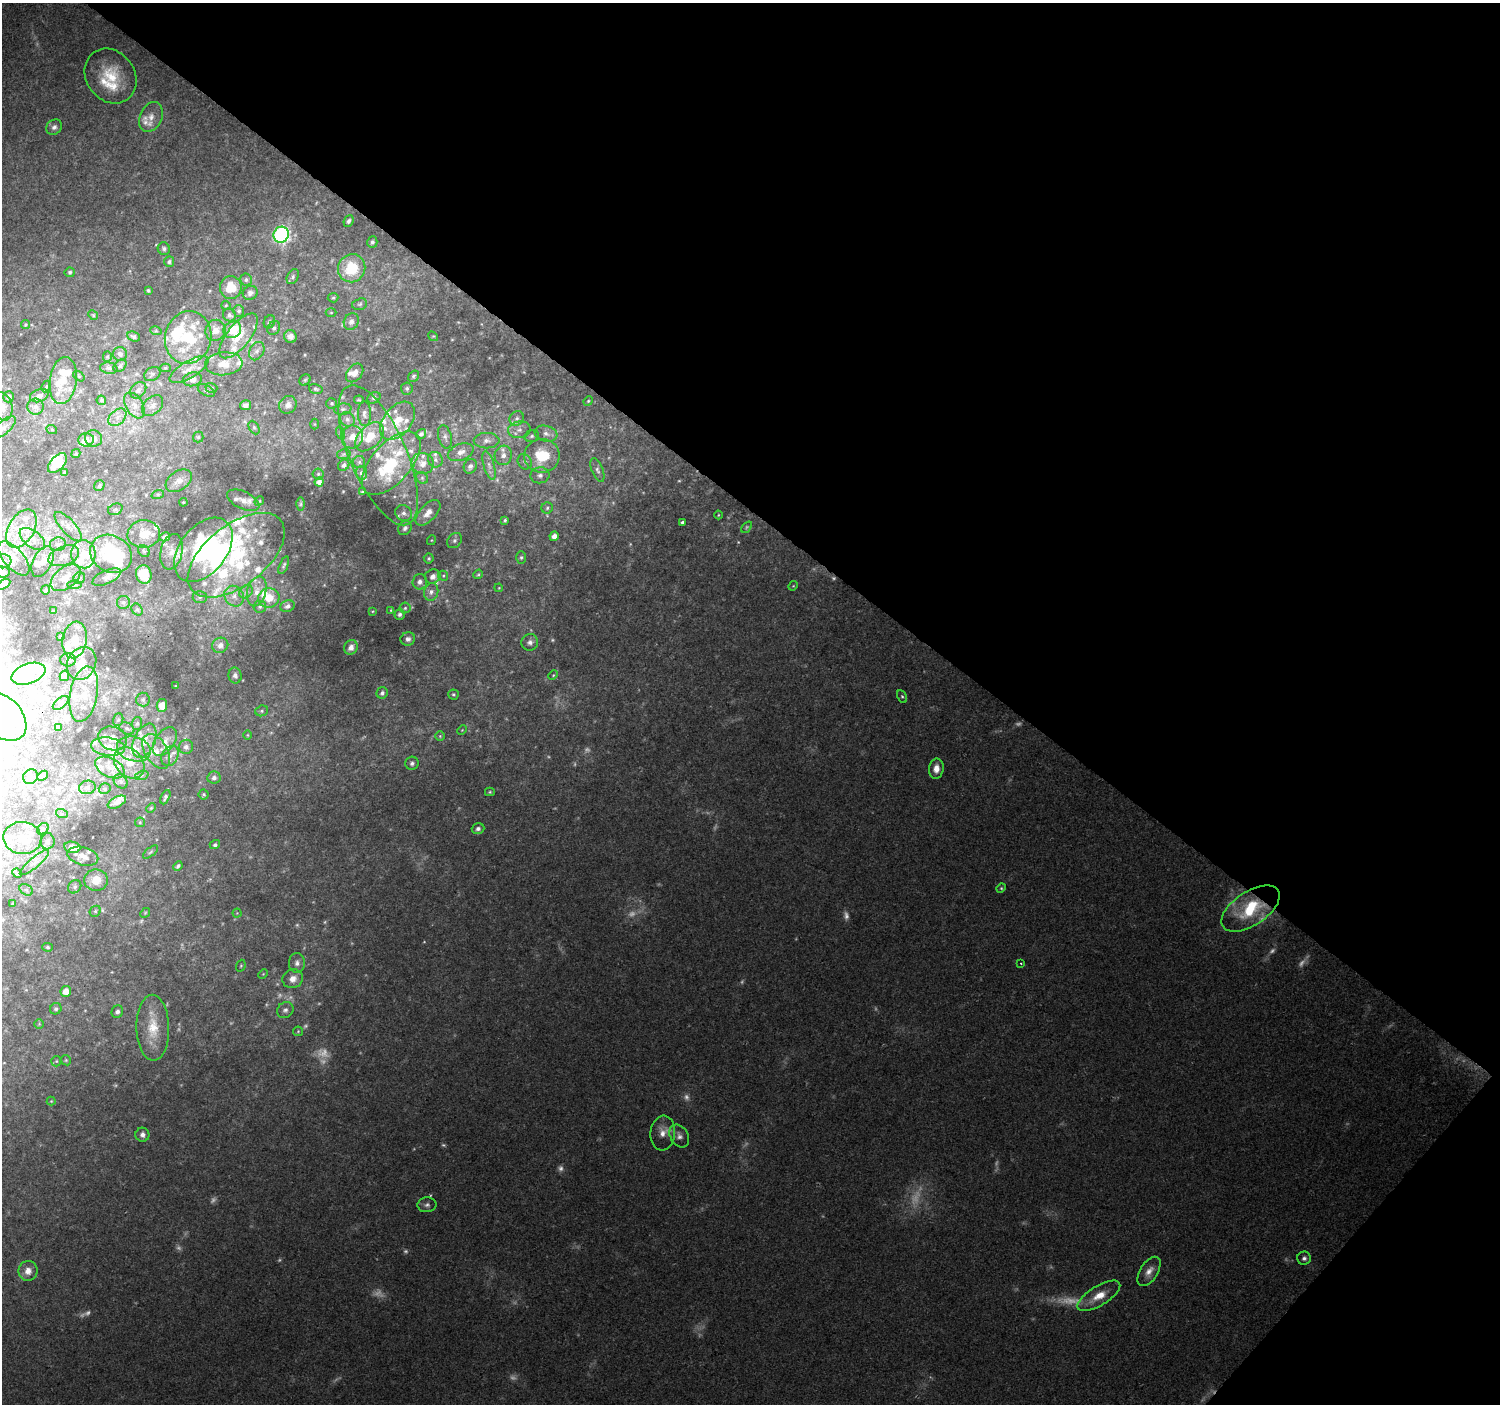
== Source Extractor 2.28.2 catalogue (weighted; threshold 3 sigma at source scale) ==
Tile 8 of 4 x 4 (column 4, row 2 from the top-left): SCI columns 4496-5993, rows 2980-4381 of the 5999 x 6023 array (HDU 1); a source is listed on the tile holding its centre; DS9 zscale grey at full resolution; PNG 1502 x 1406 px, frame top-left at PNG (2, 3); each listed source drawn as its Kron ellipse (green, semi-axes under 4 px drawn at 4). Shown black and unused: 39% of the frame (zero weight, under 2 of 3 exposures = <1% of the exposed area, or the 3 px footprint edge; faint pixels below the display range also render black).
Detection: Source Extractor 2.28.2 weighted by HDU 2 'WHT'; one run over the whole footprint, this tile lists its part. Background 0.0756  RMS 0.0077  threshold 0.0347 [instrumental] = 3 sigma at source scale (4.5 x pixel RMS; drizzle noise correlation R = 1.50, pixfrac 1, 0.0396/0.0396 arcsec/px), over >= 5 px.
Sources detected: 425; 48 too faint to see at this stretch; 18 inside a brighter object's white glare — neither listed nor drawn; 80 inside a brighter listed object's ellipse — not listed separately; the other 279 listed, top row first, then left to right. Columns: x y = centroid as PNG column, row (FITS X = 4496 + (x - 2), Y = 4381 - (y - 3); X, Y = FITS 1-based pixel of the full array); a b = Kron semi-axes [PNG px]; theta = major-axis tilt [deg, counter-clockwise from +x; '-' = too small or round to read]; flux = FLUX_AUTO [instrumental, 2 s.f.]
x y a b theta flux
110 76 29 24 -54 33
151 117 15 11 65 8.6
54 127 8 7 - 3.2
349 221 6 4 66 2
281 235 8 7 - 180
372 242 6 5 - 2
164 249 6 6 - 2.1
169 262 5 5 - 1.8
352 268 14 13 - 29
70 272 5 5 - 1.4
293 277 8 5 62 1.7
246 280 6 6 - 1.9
231 287 11 11 - 17
148 291 4 3 - 1.1
250 293 7 7 - 3
333 298 5 4 - 1
360 304 8 5 17 1.7
226 305 4 4 - 0.84
239 311 6 5 - 1.8
331 313 5 3 - 0.72
93 315 5 4 - 1
229 315 6 6 - 2.5
351 321 8 7 - 3.7
269 322 7 5 64 1.8
26 325 5 4 - 1
274 328 7 6 - 2.1
215 330 10 10 - 9.7
232 330 9 8 - 25
156 331 6 3 -17 0.91
134 336 6 4 -24 1.7
239 336 27 11 51 21
290 336 6 6 - 3.8
433 336 5 4 - 0.79
188 337 26 23 78 50
257 351 10 7 61 3.5
120 354 7 7 - 2.7
107 357 5 4 - 0.98
224 364 18 11 4 15
120 366 7 5 43 1.8
109 368 9 5 -8 2.7
165 368 5 4 - 1.1
189 369 22 8 31 9.4
355 373 10 7 52 5.7
152 374 9 6 34 1.9
79 376 6 4 -37 1.1
413 376 6 5 - 1.4
192 379 9 7 11 6.3
305 380 6 5 - 1.1
63 381 24 13 82 16
46 387 6 4 62 1
211 388 6 4 -18 1.1
407 388 6 6 - 1.8
316 389 7 4 -17 1.5
138 390 9 7 46 3.3
206 390 9 5 -29 1.6
39 396 9 6 18 3.7
9 397 5 5 - 2.7
374 398 7 5 30 2
101 400 5 4 - 1.5
359 400 5 3 - 0.92
588 401 5 4 - 0.99
332 403 5 5 - 1.2
134 405 14 8 -59 6.8
245 405 5 5 - 3.2
288 405 9 8 - 5
152 406 12 8 43 4.5
2 407 14 10 -76 7.6
36 407 8 8 - 3.5
343 409 8 5 9 1.8
364 414 12 6 -89 3.2
117 417 10 7 43 4.6
517 418 8 7 - 2.7
347 419 8 6 -46 2.7
397 421 22 14 51 18
314 424 5 3 - 0.73
4 427 15 6 43 4.3
254 427 7 5 -63 1.5
52 430 5 3 - 0.66
519 430 11 8 8 5.1
341 433 6 4 -71 1.4
421 434 5 4 - 2.2
546 434 11 7 -17 4.6
532 436 7 5 17 1.8
198 437 5 5 - 1.3
352 437 11 11 - 8.8
370 437 17 11 45 16
445 437 12 6 -75 2.8
94 438 8 8 - 3.9
86 440 8 6 5 4.7
487 441 13 7 0 4.8
461 452 13 8 21 5.6
76 454 5 4 - 1.1
344 454 7 5 12 1.4
378 455 75 28 -67 58
503 455 10 8 75 5.9
542 456 18 16 5 32
435 460 8 7 - 2.8
359 462 6 6 - 1.7
525 462 8 6 -60 2.8
57 463 12 7 48 21
391 463 38 19 49 40
423 464 11 10 - 6.7
344 465 6 5 - 2.4
489 465 15 5 -74 4.6
470 466 7 6 - 3.2
597 470 12 5 -69 2.8
64 473 4 4 - 1.6
362 473 7 5 -78 2.9
318 474 5 5 - 1.2
540 475 9 8 - 3.4
422 478 6 5 - 1.4
179 481 14 9 33 7.2
319 482 4 4 - 3.5
99 486 6 5 - 1.4
362 492 4 4 - 0.95
158 494 6 4 18 1.1
243 500 17 8 -26 6.5
259 501 5 4 - 0.94
183 502 4 4 - 0.81
301 504 6 4 89 1.1
547 508 6 5 - 1.5
115 509 7 5 23 1.7
404 513 9 7 -28 3.3
428 513 16 8 47 8.1
718 515 4 3 - 0.66
505 520 3 3 - 1.2
682 522 4 3 - 1.6
68 527 19 7 -48 6.6
747 527 6 4 51 1.1
405 528 7 6 - 2.7
21 529 21 13 59 18
144 534 16 14 5 13
554 536 5 4 - 4.7
165 537 5 4 - 1.7
32 539 15 8 -38 6.5
432 540 5 3 - 0.68
455 541 8 6 46 2.5
58 544 8 6 11 2.8
203 550 36 23 52 110
144 551 6 5 - 1.3
172 552 18 11 77 9.3
83 554 14 12 -86 14
111 554 22 18 -29 62
236 555 57 30 38 78
64 556 16 9 20 7.3
521 557 6 5 - 1.4
14 558 21 10 -49 7.6
429 558 5 5 - 1.2
3 561 8 7 - 3.2
42 562 16 9 64 8.1
284 565 9 4 67 1.5
2 572 7 5 -3 2.1
144 574 9 7 -75 17
478 574 5 4 - 0.98
433 576 8 7 - 4.4
443 576 5 4 - 1.1
106 577 15 6 24 3.8
66 578 17 10 38 8.5
79 578 6 5 - 1.8
420 582 8 7 - 3.9
4 584 7 3 31 1.8
75 585 7 3 0 0.94
793 586 5 4 - 0.81
499 588 4 3 - 0.66
46 590 5 3 - 1.1
257 591 15 9 74 8.1
246 592 7 5 44 2.4
431 592 9 7 75 3.5
234 596 11 9 -56 5.7
200 597 7 6 - 1.8
269 598 10 9 - 12
123 602 6 6 - 1.8
288 606 7 5 21 2.8
260 607 6 6 - 1.9
405 608 5 5 - 1.3
137 609 6 5 - 1.2
391 610 3 3 - 0.73
53 611 3 2 - 0.48
373 611 4 2 - 0.58
400 614 5 5 - 2.1
60 636 3 2 - 0.78
408 639 7 6 - 2.7
75 640 18 12 80 12
530 642 8 8 - 3.4
220 645 8 7 - 4.7
351 647 7 6 - 5.4
68 660 8 6 -1 2.6
82 663 17 14 63 15
28 674 18 10 19 9.1
235 675 8 6 -79 2.7
553 675 5 4 - 0.89
64 676 5 4 - 3.6
175 686 3 2 - 0.49
382 693 6 5 - 2.3
84 694 28 13 79 17
453 694 5 5 - 1.2
902 696 7 4 -62 1.3
143 700 7 7 - 2
61 703 9 5 40 1.9
162 706 7 5 80 7.1
262 711 6 5 - 1.5
3 717 27 19 -46 28
118 720 6 5 - 1.4
137 724 6 5 - 1.7
58 728 3 3 - 1.4
127 729 8 5 -26 2
462 730 5 4 - 0.81
248 735 5 3 - 0.69
440 736 5 5 - 1.1
113 738 15 11 -18 7.5
144 741 18 10 66 12
165 742 16 9 55 8.5
108 747 17 9 -7 10
186 747 7 7 - 3.2
134 749 17 12 -14 15
156 751 19 11 -58 12
170 756 10 8 59 4.5
129 763 17 13 -47 18
412 763 7 6 - 2.1
110 768 15 9 -26 9.1
936 769 10 7 82 6.9
142 775 7 4 19 1.6
42 776 6 4 44 2.7
30 777 8 7 - 2.3
214 778 6 6 - 2.7
121 781 8 6 -45 2
87 787 8 7 - 2.8
105 789 6 5 - 1.3
490 792 5 4 - 1.1
204 794 5 5 - 1.2
165 797 7 4 64 1.9
117 802 10 5 27 4.7
151 808 5 4 - 0.9
62 814 6 4 -18 1
140 822 5 5 - 0.94
43 829 6 5 - 1.5
478 829 6 5 - 2.6
22 838 19 16 -5 15
47 841 8 7 - 2.8
215 845 5 4 - 1.7
72 847 8 5 -10 7
150 852 9 3 40 0.97
83 856 16 9 -14 7.1
34 863 18 5 40 4.2
178 866 5 3 - 1.4
17 873 5 4 - 1.4
96 880 12 10 2 13
75 887 7 6 - 2
1001 888 5 4 - 0.98
26 890 7 5 -31 1.6
12 904 3 3 - 0.67
1251 909 33 17 34 46
95 911 6 5 - 1.3
145 913 5 4 - 0.89
237 913 4 4 - 0.66
48 947 5 4 - 1.1
297 963 10 8 88 4
1021 963 3 3 - 0.88
241 966 6 4 69 1
263 974 5 4 - 0.82
293 979 10 9 - 7.2
66 991 5 5 - 6.8
56 1009 6 5 - 1.7
285 1010 9 7 35 2.9
117 1012 6 5 - 2.3
39 1024 5 4 - 1
153 1028 33 16 -89 23
298 1031 5 4 - 0.94
66 1060 5 4 - 1.1
56 1061 5 5 - 1.1
51 1101 4 4 - 0.79
663 1133 17 12 84 8.2
142 1135 7 7 - 3.2
679 1136 12 9 -59 4.5
427 1205 9 7 5 2.9
1304 1258 7 6 - 2.6
28 1271 10 9 - 7.1
1149 1271 16 9 58 7
1099 1296 24 9 32 14
Overlapping masked pixels (flux is a lower limit): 1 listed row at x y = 1251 909
Isophote crosses this tile's border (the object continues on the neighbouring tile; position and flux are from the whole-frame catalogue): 5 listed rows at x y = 2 407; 4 427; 2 572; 4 584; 3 717
Unlisted compact peaks at least as high as the median listed source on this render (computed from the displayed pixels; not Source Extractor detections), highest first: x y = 305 355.